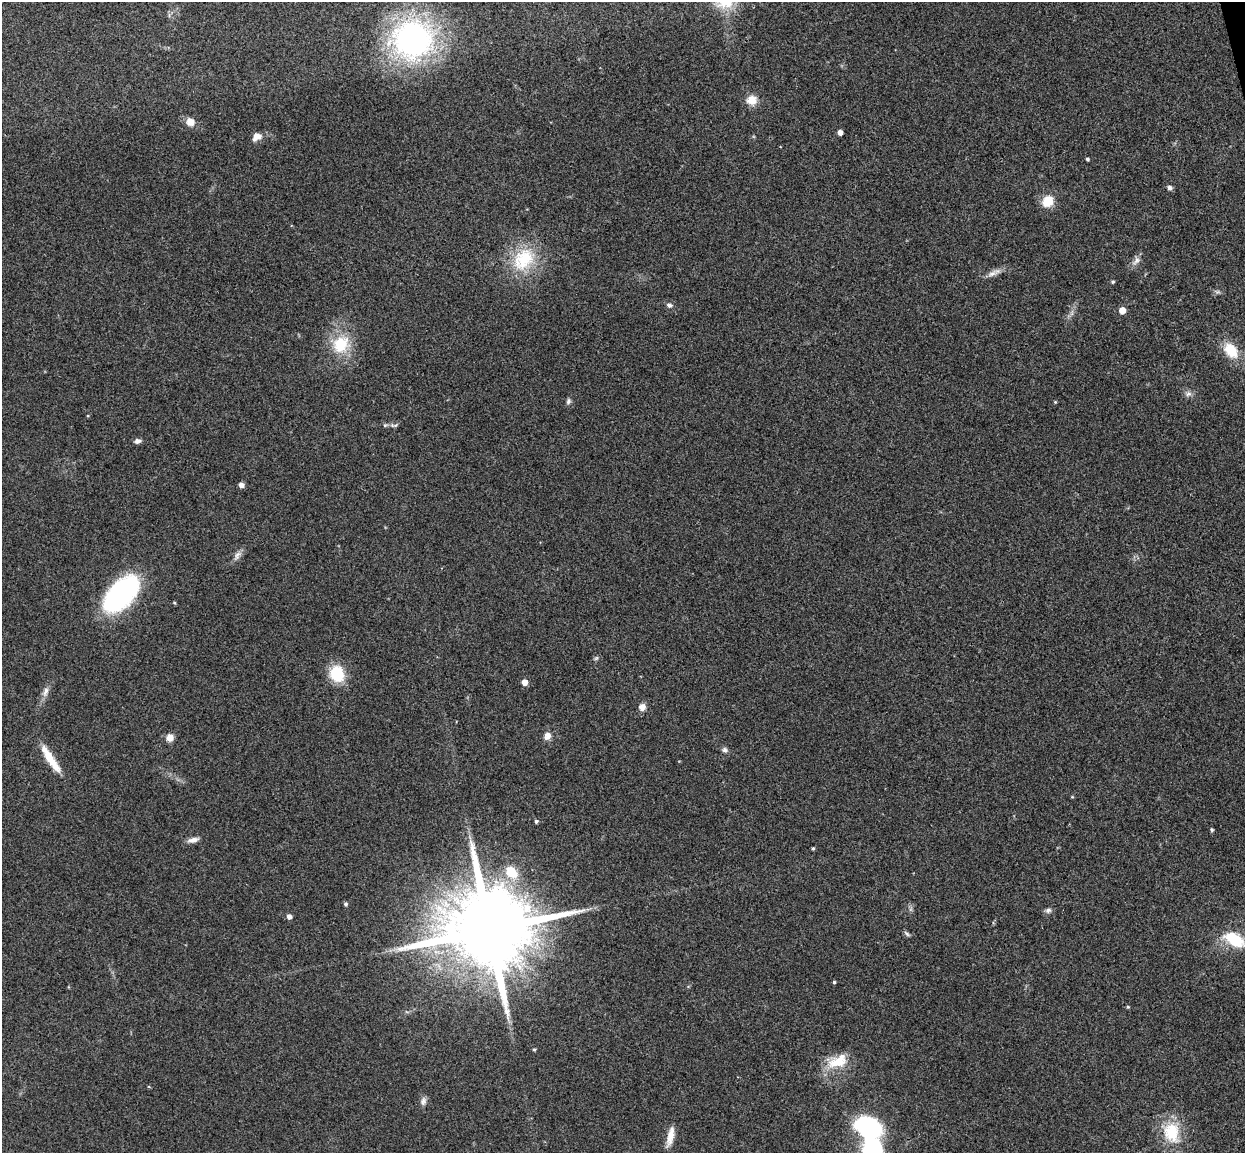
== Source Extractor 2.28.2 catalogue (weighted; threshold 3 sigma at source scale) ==
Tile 10 of 4 x 4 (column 2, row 3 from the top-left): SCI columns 1301-2543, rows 1305-2455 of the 5085 x 5029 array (HDU 1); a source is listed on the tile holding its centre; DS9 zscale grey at full resolution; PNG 1247 x 1155 px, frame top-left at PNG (2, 2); no overlay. Shown black and unused: <1% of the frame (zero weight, under 3 of 4 exposures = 5% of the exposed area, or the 3 px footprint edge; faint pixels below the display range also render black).
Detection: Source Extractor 2.28.2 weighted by HDU 2 'WHT'; one run over the whole footprint, this tile lists its part. Background 0.0705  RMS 0.0076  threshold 0.0343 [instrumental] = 3 sigma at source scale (4.5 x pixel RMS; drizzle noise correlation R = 1.50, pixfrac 1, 0.05/0.05 arcsec/px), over >= 5 px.
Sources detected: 55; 1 inside a brighter object's white glare — not listed; the other 54 listed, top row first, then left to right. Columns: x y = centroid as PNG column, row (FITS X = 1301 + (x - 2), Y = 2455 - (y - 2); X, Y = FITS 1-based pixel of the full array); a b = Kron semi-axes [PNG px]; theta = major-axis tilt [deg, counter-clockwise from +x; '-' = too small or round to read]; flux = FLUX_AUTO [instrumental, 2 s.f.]
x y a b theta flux
413 39 50 48 13 170
752 100 12 11 - 8.6
190 122 11 9 -41 5.9
840 132 4 4 - 4.8
256 137 11 8 39 5.9
1087 159 3 3 - 1.4
1170 188 7 6 - 2
1048 201 9 8 - 19
523 259 35 26 50 38
1136 261 13 7 52 3.9
992 274 15 7 27 4.5
1113 282 5 4 - 0.96
669 305 7 6 - 2.2
1122 310 5 5 - 11
341 344 26 21 51 27
1231 350 19 13 -50 19
1188 394 9 7 23 2.7
568 401 7 6 - 1.9
1055 402 4 4 - 0.67
385 425 5 4 - 0.98
395 425 6 4 -15 1.2
138 441 7 5 16 2.7
241 485 5 5 - 3.7
237 555 14 6 67 3.6
121 594 34 16 49 170
596 658 7 4 44 1.2
337 674 16 13 -70 27
525 682 4 4 - 7.7
45 692 15 6 70 4.1
642 707 8 7 - 4.4
547 736 11 9 65 4.5
170 737 6 6 - 9.3
725 750 7 6 - 2.1
50 759 39 8 -57 16
1072 797 4 3 - 0.64
536 821 5 4 - 1.3
1212 830 4 4 - 1.2
193 840 15 6 12 4
813 848 5 4 - 0.88
511 872 12 10 -43 18
346 904 5 4 - 1.4
1048 910 9 6 20 2.2
289 917 5 5 - 3.4
489 930 23 19 9 15000
907 934 10 4 -45 1.5
1234 939 24 13 -30 28
834 982 4 4 - 0.97
1128 1007 5 4 - 0.81
534 1049 4 4 - 0.95
838 1061 29 16 24 19
423 1101 11 7 78 3
1171 1132 30 22 -76 27
670 1136 27 8 78 8
873 1150 15 13 -80 110
Isophote crosses this tile's border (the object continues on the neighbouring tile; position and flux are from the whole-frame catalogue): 1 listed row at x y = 873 1150